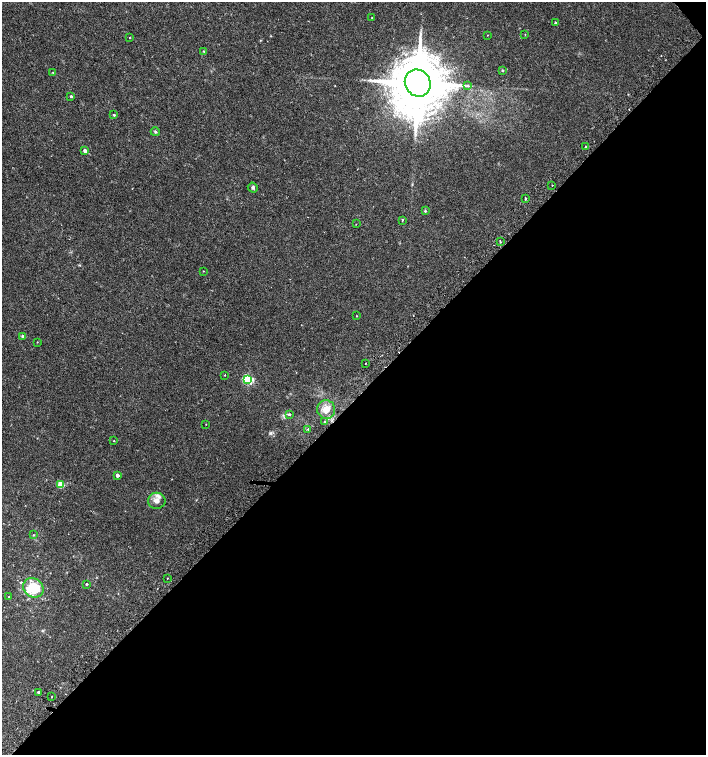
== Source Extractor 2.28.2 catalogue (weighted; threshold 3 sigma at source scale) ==
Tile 12 of 4 x 4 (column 4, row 3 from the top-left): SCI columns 4407-5814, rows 1541-3046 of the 6060 x 6084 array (HDU 1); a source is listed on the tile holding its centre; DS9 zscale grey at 2 x 2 block average (1 PNG px = mean of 2 x 2 image px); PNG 708 x 757 px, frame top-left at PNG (2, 2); each listed source drawn as its Kron ellipse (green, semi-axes under 4 px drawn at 4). Shown black and unused: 47% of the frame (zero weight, under 2 of 3 exposures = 2% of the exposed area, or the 3 px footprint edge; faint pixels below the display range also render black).
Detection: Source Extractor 2.28.2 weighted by HDU 2 'WHT'; one run over the whole footprint, this tile lists its part. Background 0.00358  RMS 0.0025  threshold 0.0114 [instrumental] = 3 sigma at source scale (4.5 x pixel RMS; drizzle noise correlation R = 1.50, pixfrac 1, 0.0396/0.0396 arcsec/px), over >= 5 px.
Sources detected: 51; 1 inside a brighter object's white glare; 1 cosmic-ray / hot-pixel residue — neither listed nor drawn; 4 inside a brighter listed object's ellipse — not listed separately; the other 45 listed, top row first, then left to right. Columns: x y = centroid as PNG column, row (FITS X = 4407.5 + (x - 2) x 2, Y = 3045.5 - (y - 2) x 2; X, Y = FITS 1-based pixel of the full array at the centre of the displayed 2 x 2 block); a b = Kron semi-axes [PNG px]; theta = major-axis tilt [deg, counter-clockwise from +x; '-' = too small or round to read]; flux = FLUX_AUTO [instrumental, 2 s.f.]
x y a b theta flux
372 18 2 2 - 0.31
555 23 3 2 - 0.79
525 34 2 2 - 0.23
487 35 2 2 - 0.2
130 38 2 2 - 0.35
204 51 2 2 - 0.38
502 70 3 3 - 0.45
53 73 2 2 - 0.29
418 83 14 12 -58 5600
467 85 3 3 - 0.54
71 96 2 2 - 0.99
114 115 2 2 - 0.78
155 132 4 3 - 0.79
586 147 2 2 - 2.8
85 151 3 2 - 2.6
552 185 2 2 - 0.85
253 187 5 4 - 1
525 198 2 2 - 4.1
425 211 3 3 - 0.74
402 220 3 2 - 0.73
356 224 2 2 - 0.27
500 242 4 2 - 0.51
203 271 2 2 - 0.26
356 316 2 2 - 0.26
23 336 3 2 - 1.6
37 342 2 2 - 0.23
365 363 2 2 - 0.43
224 375 2 2 - 0.4
248 379 4 3 - 44
326 409 9 9 - 5.9
289 414 3 3 - 0.65
325 422 3 2 - 0.67
206 424 2 2 - 0.22
308 429 3 2 - 0.45
114 441 2 2 - 0.31
117 475 2 2 - 3.3
60 484 3 3 - 15
157 501 8 8 - 3.2
33 535 3 3 - 0.43
167 578 2 2 - 0.35
86 584 2 2 - 0.64
33 588 11 9 -40 16
9 597 2 2 - 0.29
39 692 2 2 - 1.3
52 697 2 2 - 0.26
Diffuse or blended objects may show on this block-average render without a row.